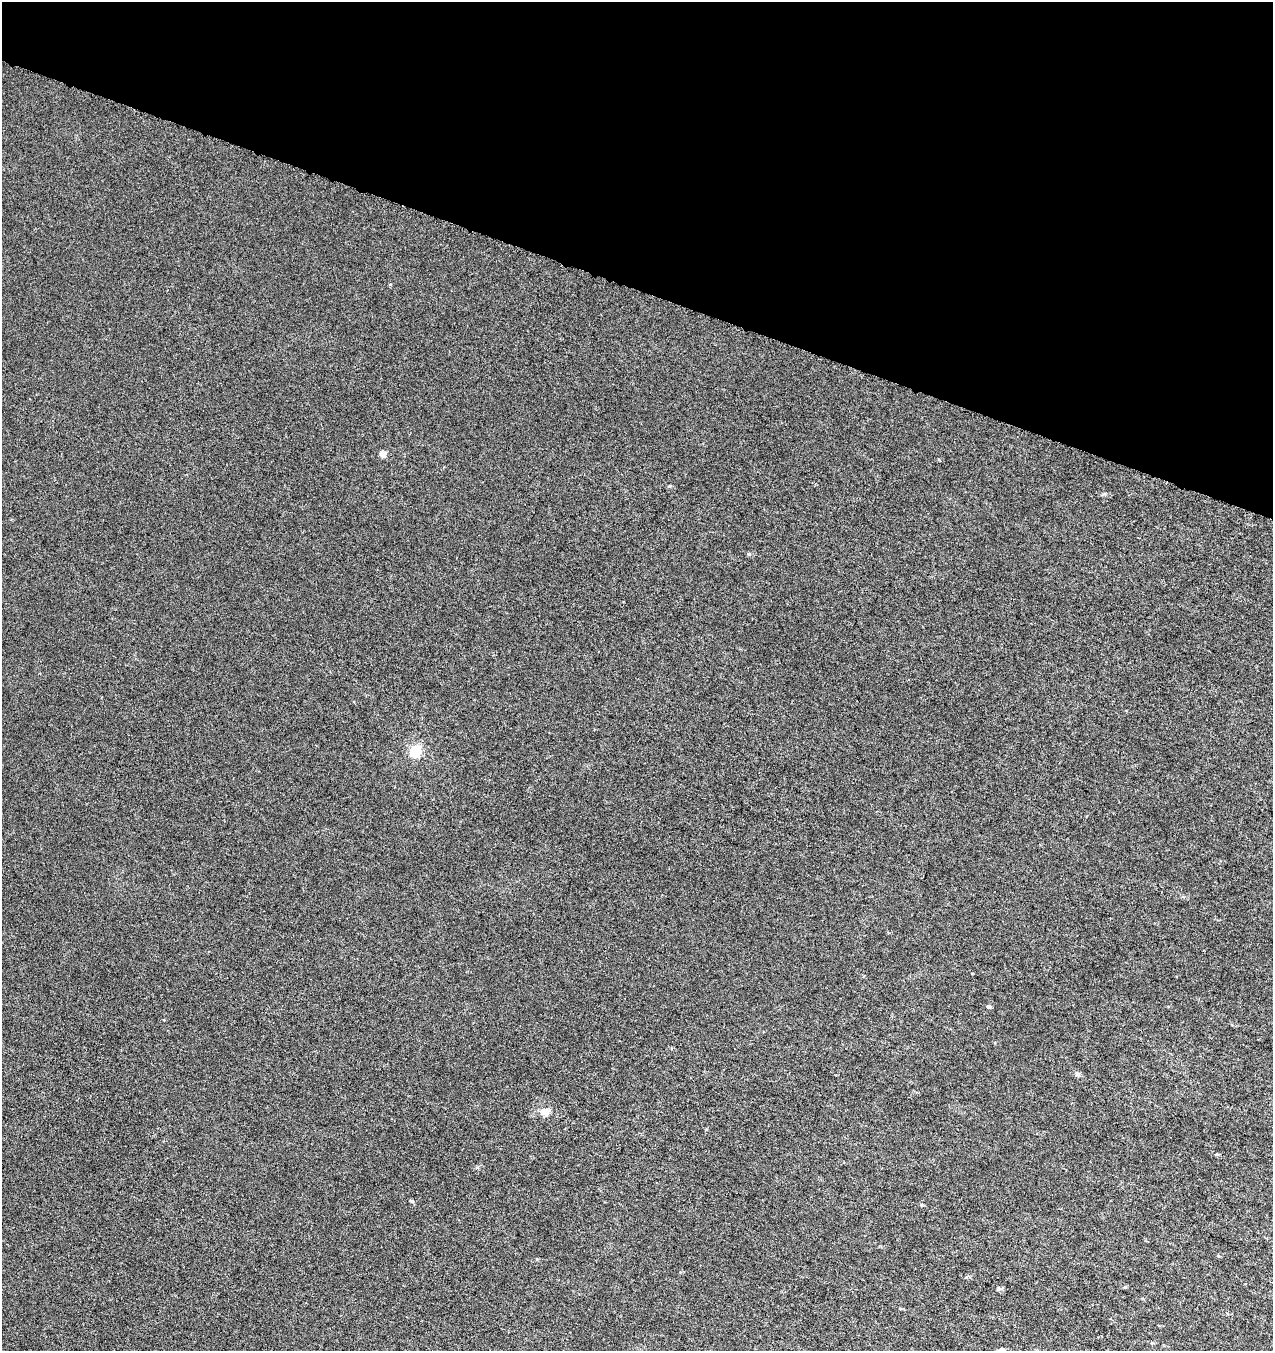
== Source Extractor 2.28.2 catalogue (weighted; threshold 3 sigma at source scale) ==
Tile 2 of 4 x 4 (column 2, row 1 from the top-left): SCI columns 1556-2826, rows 4050-5398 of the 5589 x 5408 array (HDU 1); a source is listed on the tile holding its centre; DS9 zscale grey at full resolution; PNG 1275 x 1353 px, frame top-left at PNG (2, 2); no overlay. Shown black and unused: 21% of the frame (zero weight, under 3 of 6 exposures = <1% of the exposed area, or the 3 px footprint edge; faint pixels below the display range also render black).
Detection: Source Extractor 2.28.2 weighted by HDU 2 'WHT'; one run over the whole footprint, this tile lists its part. Background 7.40e-04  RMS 0.0025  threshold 0.0104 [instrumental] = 3 sigma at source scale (4.09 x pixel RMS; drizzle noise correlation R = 1.36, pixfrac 0.8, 0.0396/0.0396 arcsec/px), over >= 5 px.
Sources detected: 14; all 14 listed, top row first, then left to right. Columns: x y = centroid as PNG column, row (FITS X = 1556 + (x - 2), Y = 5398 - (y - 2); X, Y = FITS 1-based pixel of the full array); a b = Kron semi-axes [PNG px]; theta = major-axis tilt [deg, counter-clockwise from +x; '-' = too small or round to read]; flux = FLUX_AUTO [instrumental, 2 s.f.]
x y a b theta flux
390 284 4 3 - 0.21
383 454 8 7 - 1.1
669 486 5 4 - 0.29
749 554 5 5 - 0.36
354 702 3 3 - 0.17
415 751 13 12 - 5.5
988 1007 5 5 - 0.47
1077 1074 7 6 - 0.69
545 1112 13 11 -27 1.8
1217 1154 6 4 -18 0.32
411 1201 7 4 -25 0.33
1125 1287 5 4 - 0.25
999 1288 9 5 -1 0.46
1001 1350 6 5 - 1.6
Isophote crosses this tile's border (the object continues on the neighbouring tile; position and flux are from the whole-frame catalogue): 1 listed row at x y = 1001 1350
Unlisted compact peaks at least as high as the median listed source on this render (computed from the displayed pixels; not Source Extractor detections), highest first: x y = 1104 494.